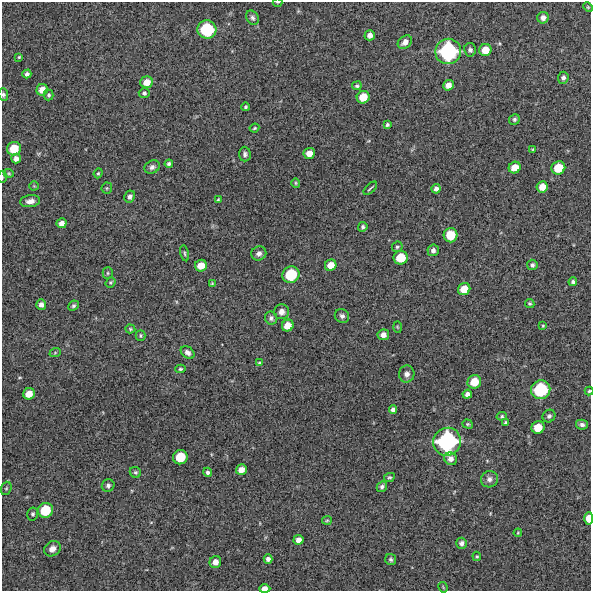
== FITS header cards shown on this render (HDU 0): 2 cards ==
NAXIS1  =                  589 /FITS: X Dimension
NAXIS2  =                  589 /FITS: Y Dimension

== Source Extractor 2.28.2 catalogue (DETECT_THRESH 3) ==
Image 589 x 589 px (HDU 0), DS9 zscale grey, 1 PNG px = 1 image px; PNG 593 x 593 px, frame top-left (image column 1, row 589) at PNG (2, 2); each listed source drawn as its Kron ellipse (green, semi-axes under 4 px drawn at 4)
Background 9120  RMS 280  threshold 845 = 3 sigma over >= 5 px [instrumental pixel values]
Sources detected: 117; all 117 listed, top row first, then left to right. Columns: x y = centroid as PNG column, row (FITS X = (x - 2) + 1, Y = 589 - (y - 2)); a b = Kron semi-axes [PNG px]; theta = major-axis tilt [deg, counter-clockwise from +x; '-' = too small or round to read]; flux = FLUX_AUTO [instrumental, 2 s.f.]
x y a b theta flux
278 2 5 2 - 1.5e+04
588 7 5 4 - 2.2e+04
252 18 7 5 -58 5.1e+04
543 18 6 5 - 9.5e+04
207 29 9 9 - 1.0e+06
370 35 5 5 - 1.1e+05
405 42 8 6 41 1.2e+05
470 50 7 6 - 5.6e+04
485 50 6 6 - 2.7e+05
448 51 13 12 - 1.9e+06
19 57 4 3 - 2.1e+04
27 74 4 4 - 5.5e+04
563 78 6 5 - 6.2e+04
147 82 6 5 - 2.0e+05
448 85 5 5 - 1.3e+05
357 86 5 4 - 3.7e+04
42 90 6 5 - 1.9e+05
144 93 5 5 - 3.9e+04
3 95 6 4 -85 3.8e+04
49 95 5 5 - 3.5e+04
363 97 6 6 - 3.4e+05
245 107 4 4 - 2.9e+04
514 119 5 5 - 4.4e+04
387 125 4 3 - 3.2e+04
254 128 5 3 - 2.5e+04
14 149 7 6 - 4.2e+05
532 149 4 4 - 1.9e+04
309 153 6 5 - 1.9e+05
245 154 7 6 - 5.6e+04
16 159 5 4 - 9.5e+04
169 164 4 4 - 3.9e+04
152 167 8 6 28 6.0e+04
515 167 6 5 - 2.5e+05
558 168 7 6 - 4.1e+05
9 173 5 4 - 2.2e+04
98 173 5 4 - 2.1e+04
2 177 6 2 85 2.3e+04
296 183 5 4 - 2.2e+04
34 186 4 4 - 1.9e+04
542 187 6 5 - 1.9e+05
107 188 5 5 - 2.4e+04
370 188 8 2 43 2.5e+04
436 189 5 4 - 6.8e+04
130 197 6 5 - 6.4e+04
218 199 3 2 - 1.7e+04
30 201 10 6 8 1.1e+05
61 223 5 5 - 9.4e+04
363 227 5 4 - 4.0e+04
451 235 7 7 - 4.2e+05
397 247 5 5 - 3.1e+04
433 250 6 5 - 6.8e+04
185 253 8 3 -77 2.9e+04
259 253 8 7 - 7.2e+04
401 258 7 6 - 4.3e+05
331 265 6 5 - 2.1e+05
532 265 5 5 - 5.1e+04
201 266 6 6 - 2.4e+05
108 273 5 5 - 3.0e+04
291 275 9 8 - 7.6e+05
110 282 5 4 - 2.5e+04
573 282 4 4 - 4.3e+04
212 283 4 3 - 1.9e+04
464 289 6 6 - 2.9e+05
530 304 5 4 - 3.1e+04
41 305 5 5 - 8.8e+04
73 306 5 4 - 3.6e+04
281 312 7 7 - 1.0e+05
342 316 7 6 - 5.9e+04
271 318 6 6 - 5.7e+04
288 326 6 5 - 2.2e+05
543 326 4 3 - 2.1e+04
397 327 5 3 - 1.8e+04
130 329 5 4 - 2.5e+04
140 335 5 5 - 2.9e+04
383 335 5 5 - 1.1e+05
55 353 6 3 20 2.1e+04
188 353 8 5 -40 7.5e+04
259 363 4 4 - 2.3e+04
180 369 5 4 - 2.7e+04
407 374 8 8 - 8.2e+04
474 382 7 6 - 3.3e+05
541 390 10 9 - 1.2e+06
589 391 4 4 - 2.3e+04
29 394 6 5 - 2.1e+05
467 394 5 4 - 7.9e+04
393 410 4 4 - 7.4e+04
502 416 5 4 - 2.6e+04
549 416 7 6 - 5.0e+04
506 423 4 4 - 3.4e+04
468 424 6 4 -19 2.6e+04
582 425 6 5 - 5.1e+04
538 427 6 6 - 3.4e+05
447 442 14 13 - 2.3e+06
180 457 7 7 - 5.1e+05
451 459 7 6 - 9.4e+04
241 470 5 5 - 1.5e+05
135 472 6 5 - 3.3e+04
207 472 5 4 - 4.1e+04
389 477 5 4 - 2.9e+04
489 479 8 8 - 8.5e+04
108 485 7 6 - 5.3e+04
382 487 5 5 - 4.7e+04
6 488 7 5 68 3.0e+04
45 510 8 7 - 5.8e+05
33 514 6 5 - 3.8e+04
589 518 6 4 88 2.2e+05
327 520 5 4 - 2.2e+04
518 533 4 3 - 1.6e+04
298 540 5 5 - 1.1e+05
461 543 5 5 - 6.8e+04
52 549 9 7 37 1.2e+05
477 556 5 4 - 2.4e+04
268 559 4 4 - 6.8e+04
391 559 5 5 - 3.8e+04
215 562 6 6 - 1.4e+05
443 587 5 3 - 1.8e+04
265 589 6 4 2 1.4e+05
At the frame edge (FLAGS 8, measured only in part): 6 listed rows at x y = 278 2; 3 95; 2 177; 589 391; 589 518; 265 589